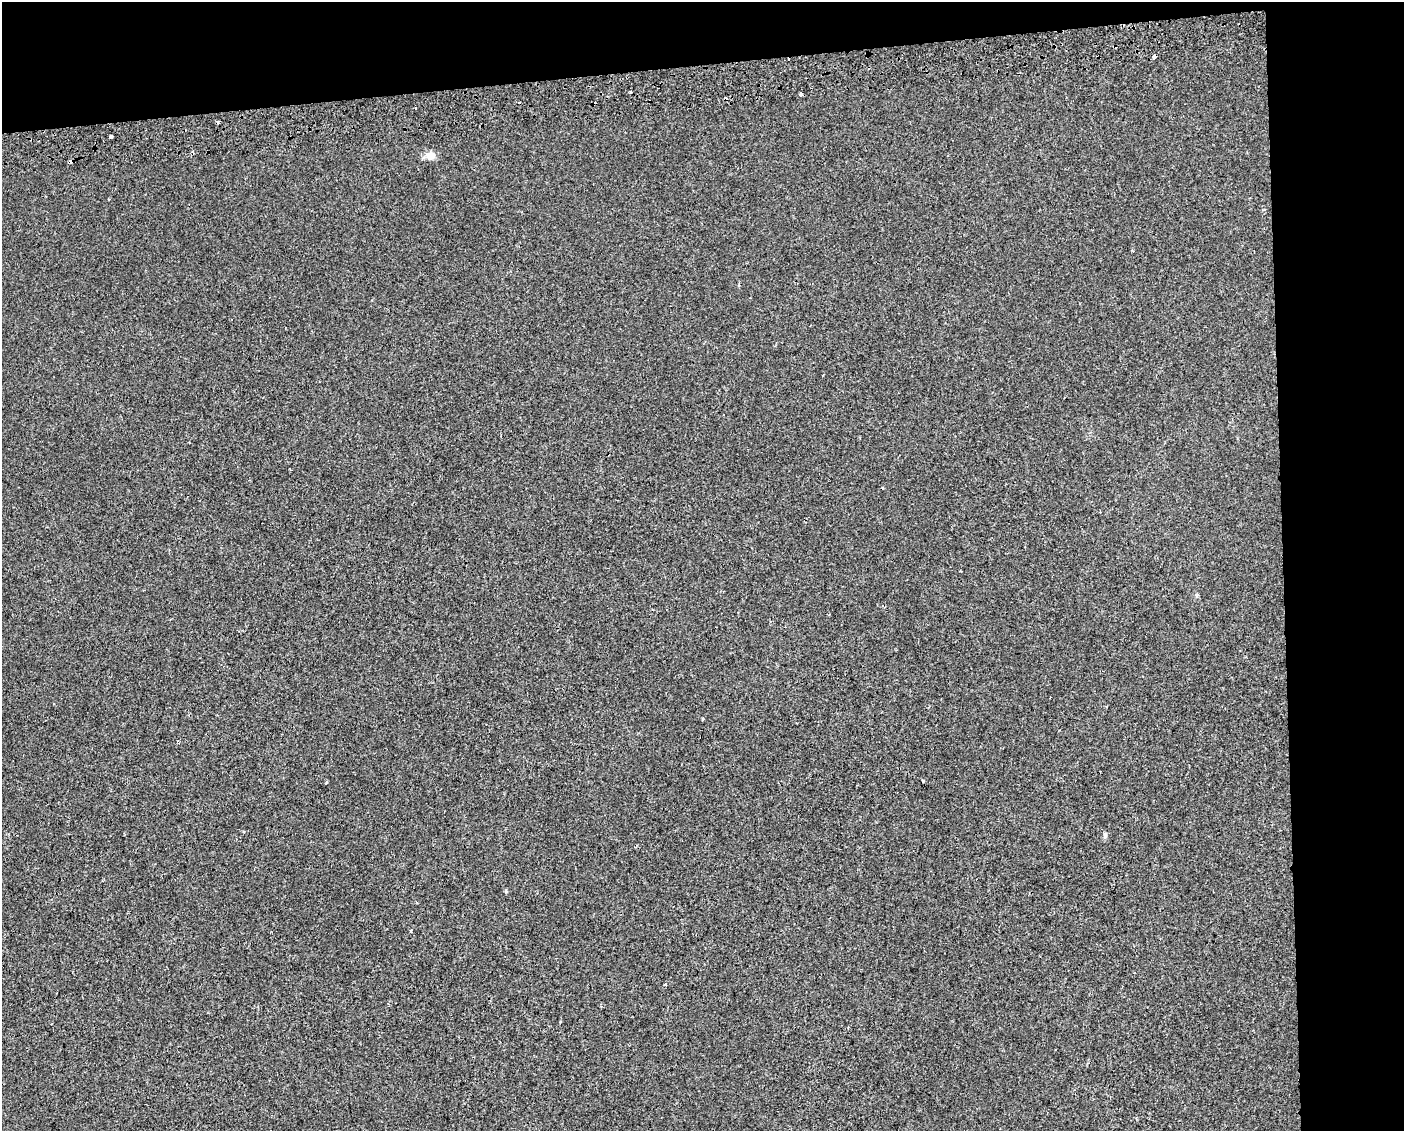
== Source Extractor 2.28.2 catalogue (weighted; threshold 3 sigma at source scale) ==
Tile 3 of 3 x 4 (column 3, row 1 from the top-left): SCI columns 2853-4254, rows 3428-4556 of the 4261 x 4599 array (HDU 1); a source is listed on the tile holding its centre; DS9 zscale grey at full resolution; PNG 1406 x 1133 px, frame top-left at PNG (2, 2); no overlay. Shown black and unused: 14% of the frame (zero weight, under 2 of 3 exposures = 2% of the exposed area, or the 3 px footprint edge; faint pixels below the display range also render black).
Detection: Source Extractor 2.28.2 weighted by HDU 2 'WHT'; one run over the whole footprint, this tile lists its part. Background 8.95e-05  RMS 0.0035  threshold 0.0157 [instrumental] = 3 sigma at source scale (4.5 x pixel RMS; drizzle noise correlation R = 1.50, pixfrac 1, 0.0396/0.0396 arcsec/px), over >= 5 px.
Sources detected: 16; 7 cosmic-ray / hot-pixel residue — not listed; the other 9 listed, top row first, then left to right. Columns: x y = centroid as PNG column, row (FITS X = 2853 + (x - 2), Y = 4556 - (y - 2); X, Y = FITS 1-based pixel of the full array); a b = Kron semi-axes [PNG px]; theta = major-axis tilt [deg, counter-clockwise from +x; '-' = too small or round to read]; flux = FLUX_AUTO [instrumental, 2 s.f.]
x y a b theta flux
1154 56 4 3 - 2.3
800 94 4 3 - 2.9
111 136 3 3 - 3.5
430 155 12 10 2 2.7
1263 210 4 3 - 0.48
923 781 3 3 - 0.64
1105 834 7 4 -90 0.6
411 931 3 3 - 0.43
665 984 4 3 - 0.38
Overlapping masked pixels (flux is a lower limit): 1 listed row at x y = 1154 56